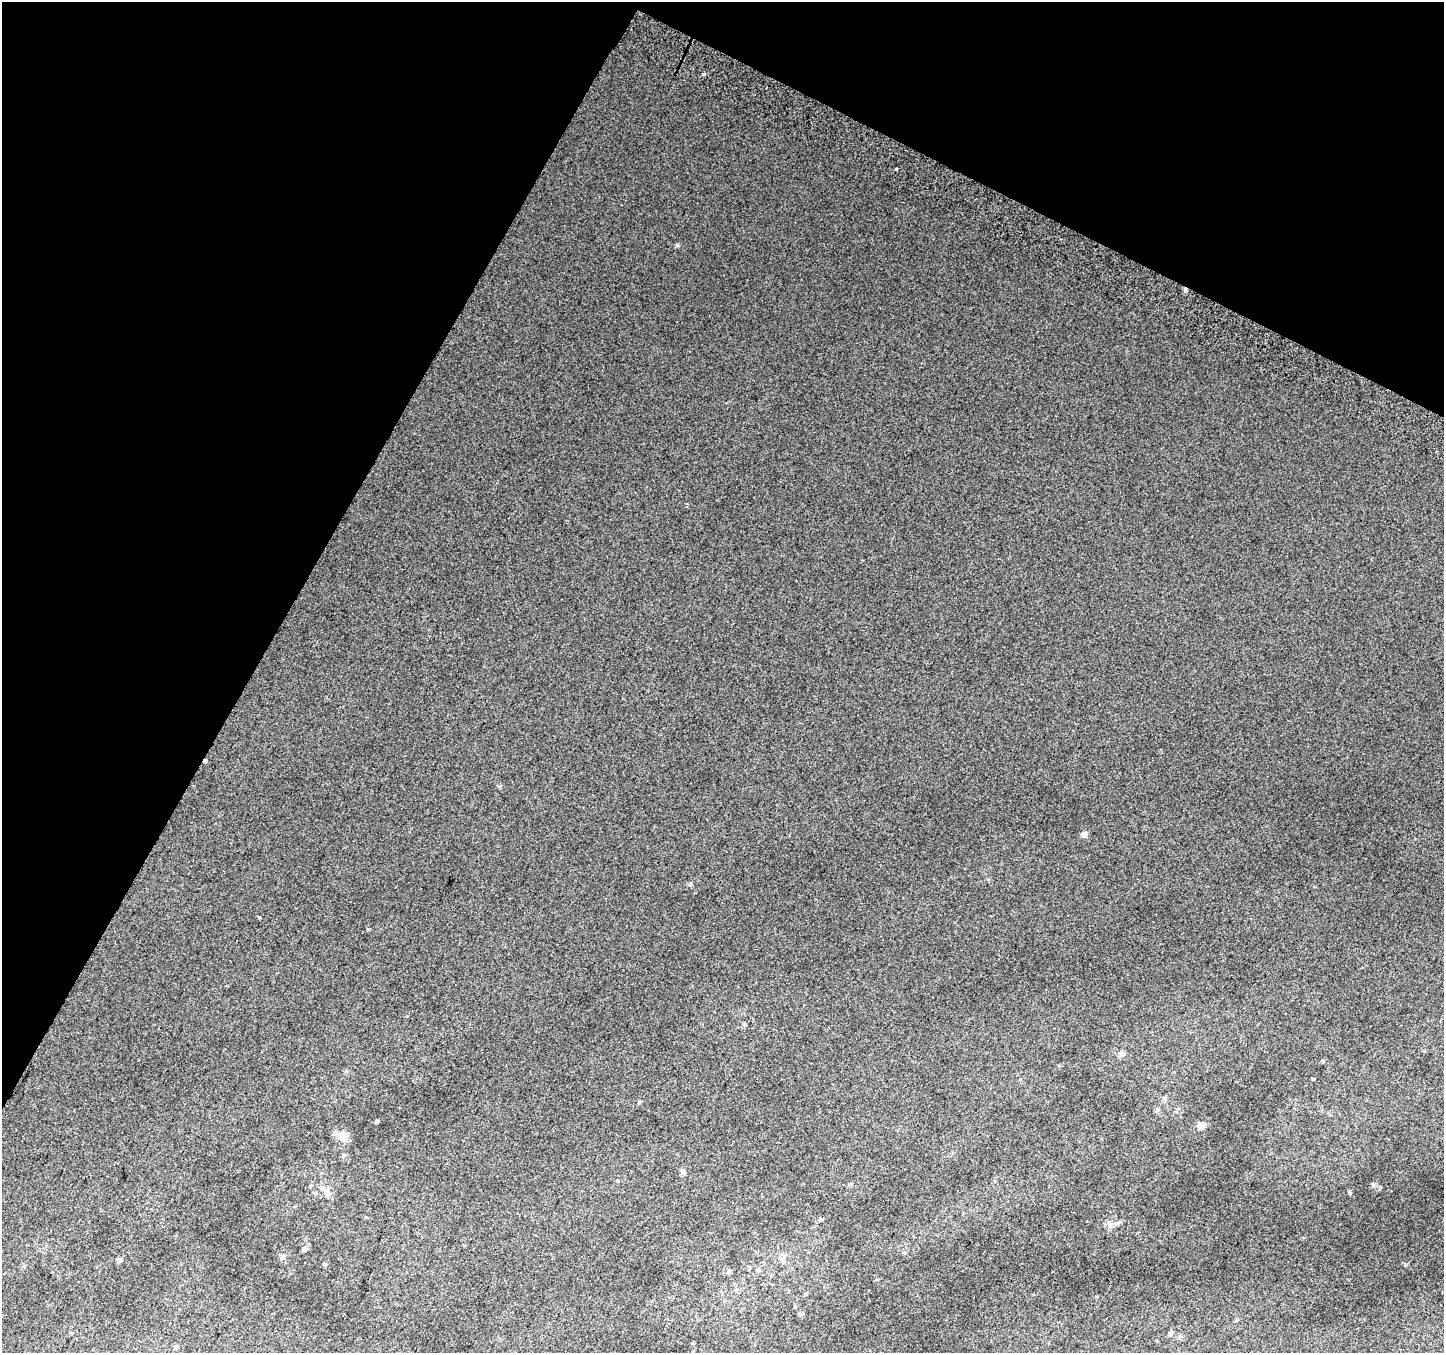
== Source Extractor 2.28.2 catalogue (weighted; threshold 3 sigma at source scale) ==
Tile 2 of 4 x 4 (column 2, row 1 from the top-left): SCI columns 1471-2912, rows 4358-5708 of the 5818 x 5945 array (HDU 1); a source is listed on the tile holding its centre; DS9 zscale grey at full resolution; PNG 1446 x 1355 px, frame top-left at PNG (2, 2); no overlay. Shown black and unused: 27% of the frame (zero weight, under 2 of 3 exposures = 2% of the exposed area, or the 3 px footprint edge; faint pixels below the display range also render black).
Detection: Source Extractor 2.28.2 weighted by HDU 2 'WHT'; one run over the whole footprint, this tile lists its part. Background 0.022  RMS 0.0076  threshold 0.0342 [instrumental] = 3 sigma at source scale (4.5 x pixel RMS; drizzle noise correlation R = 1.50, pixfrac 1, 0.0396/0.0396 arcsec/px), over >= 5 px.
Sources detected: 28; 4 cosmic-ray / hot-pixel residue — not listed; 2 inside a brighter listed object's ellipse — not listed separately; the other 22 listed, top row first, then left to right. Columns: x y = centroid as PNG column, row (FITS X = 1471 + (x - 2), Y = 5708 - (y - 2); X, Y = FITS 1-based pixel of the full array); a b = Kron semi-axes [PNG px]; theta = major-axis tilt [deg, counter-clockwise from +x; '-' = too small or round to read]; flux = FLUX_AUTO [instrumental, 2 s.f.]
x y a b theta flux
703 74 3 3 - 2.4
897 169 3 3 - 2.1
1085 834 8 7 - 2.7
259 917 4 3 - 1.3
744 1025 5 4 - 1.2
1122 1054 8 7 - 2.3
1313 1079 5 3 - 0.6
1158 1109 6 6 - 1.5
377 1121 4 4 - 1.2
1200 1125 8 7 - 3.8
342 1136 15 10 -59 7.7
683 1172 8 5 90 1.9
327 1193 9 7 -78 4.1
821 1219 5 4 - 0.87
1110 1224 11 8 -63 3.7
304 1249 6 6 - 1.9
283 1256 6 4 73 1.1
782 1259 9 7 -54 3.1
119 1260 6 6 - 1.4
729 1271 6 5 - 1.3
801 1314 5 5 - 1.1
1170 1334 5 5 - 1.1
Unlisted compact peaks at least as high as the median listed source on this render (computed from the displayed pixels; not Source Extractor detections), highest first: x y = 677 245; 1350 1193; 690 884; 368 929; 1373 1184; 500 786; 988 879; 1059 1066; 1405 1264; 639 1102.